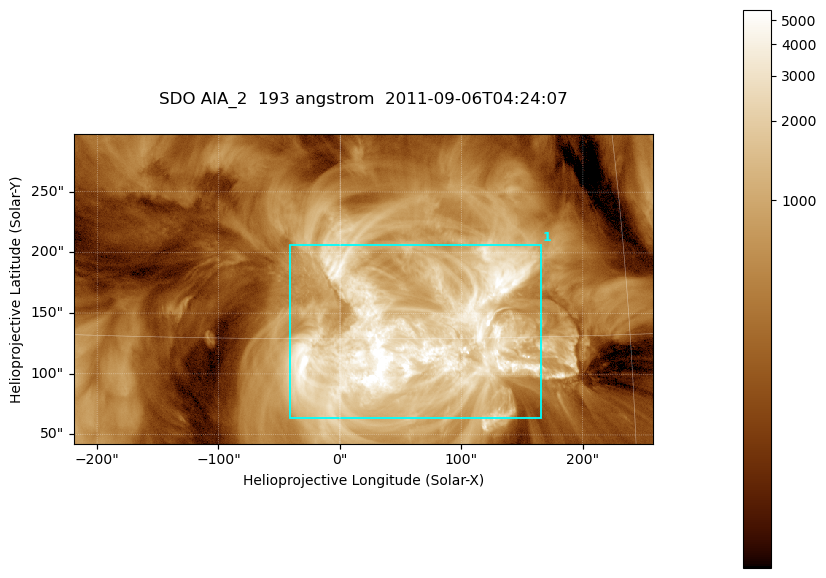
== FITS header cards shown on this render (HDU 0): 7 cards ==
TELESCOP= 'SDO     '           /
INSTRUME= 'AIA_2   '           /
WAVELNTH=                  193 /
WAVEUNIT= 'angstrom'           /
DATE-OBS= '2011-09-06T04:24:07.84' /
CTYPE1  = 'HPLN-TAN'           /
CTYPE2  = 'HPLT-TAN'           /

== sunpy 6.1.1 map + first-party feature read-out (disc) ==
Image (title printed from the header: SDO AIA_2  193 angstrom  2011-09-06T04:24:07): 794 x 424 px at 0.601 arcsec/px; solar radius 952 arcsec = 1584 px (partial field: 4.3% of the solar disc is inside the frame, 100% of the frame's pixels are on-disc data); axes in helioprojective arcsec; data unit not stated in the header (colour bar unlabelled)
Pointing: header CRPIX1/2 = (2043.76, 2047.55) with CRVAL1/2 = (0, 0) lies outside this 794 x 424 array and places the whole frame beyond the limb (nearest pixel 1.3 R_sun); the SolarSoft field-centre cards XCEN/YCEN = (19.1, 170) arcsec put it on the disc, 1623 arcsec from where CRPIX/CRVAL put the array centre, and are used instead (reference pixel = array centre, CRVAL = XCEN/YCEN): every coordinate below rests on XCEN/YCEN
Orientation: roll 0.0564 deg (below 1 deg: not rotated)
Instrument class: DISC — disc imager (sunpy class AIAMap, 193 A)
Bright regions (active regions / flare kernels): reference = the on-disc median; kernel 7 px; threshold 5 sigma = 1886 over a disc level ~459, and >= 1.15x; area >= 336 px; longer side >= 5 px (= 3 arcsec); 1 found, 1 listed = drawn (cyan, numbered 1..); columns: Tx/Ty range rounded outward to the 2 arcsec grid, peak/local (2 s.f.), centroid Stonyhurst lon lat
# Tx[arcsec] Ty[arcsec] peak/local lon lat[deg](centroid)
1 -42..166 62..206 17 +3 +15